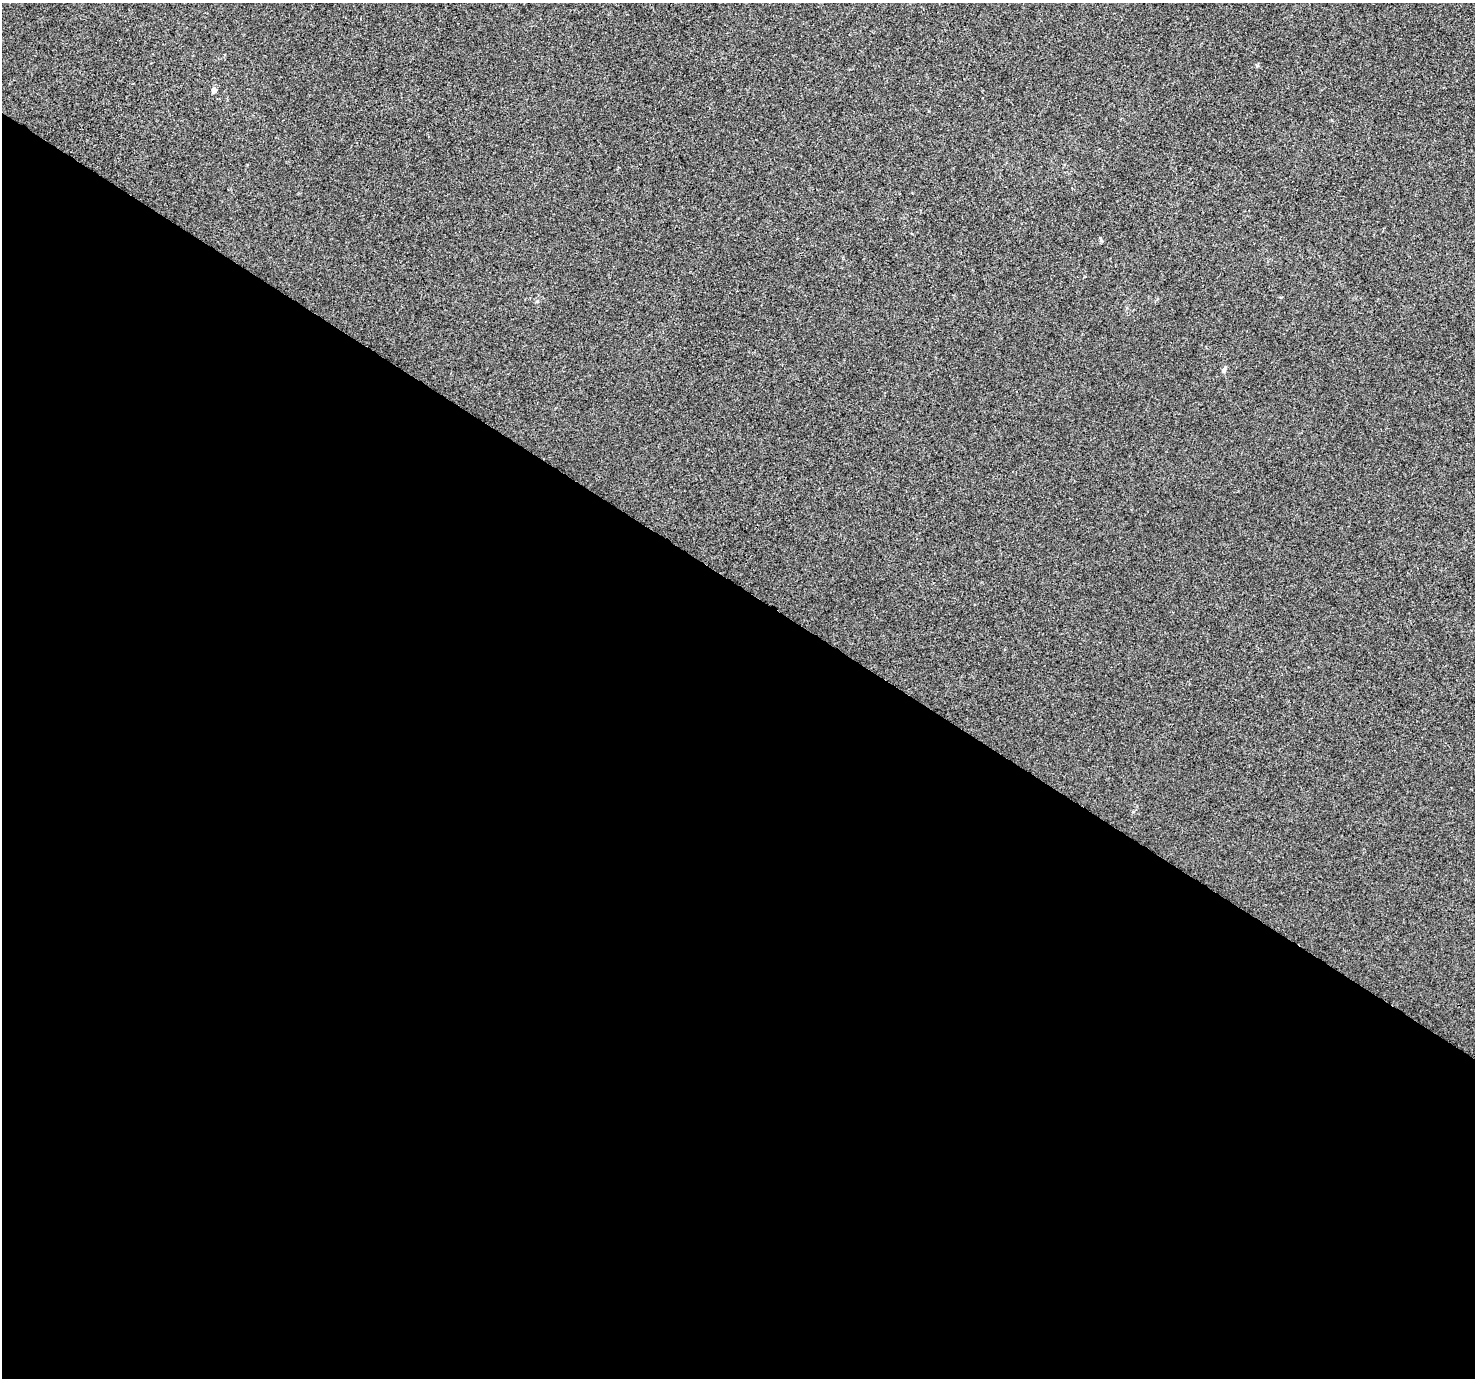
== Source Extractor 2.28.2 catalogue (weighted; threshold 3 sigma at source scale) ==
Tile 14 of 4 x 4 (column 2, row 4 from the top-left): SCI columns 1516-2988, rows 299-1674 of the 5971 x 6036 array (HDU 1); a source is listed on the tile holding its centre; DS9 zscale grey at full resolution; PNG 1477 x 1380 px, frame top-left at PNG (2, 3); no overlay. Shown black and unused: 58% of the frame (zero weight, under 3 of 4 exposures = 5% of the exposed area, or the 3 px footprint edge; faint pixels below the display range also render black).
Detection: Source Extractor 2.28.2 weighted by HDU 2 'WHT'; one run over the whole footprint, this tile lists its part. Background 1.83e-04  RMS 0.0044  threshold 0.0197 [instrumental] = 3 sigma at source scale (4.5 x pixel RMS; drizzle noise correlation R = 1.50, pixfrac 1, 0.0396/0.0396 arcsec/px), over >= 5 px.
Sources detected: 4; all 4 listed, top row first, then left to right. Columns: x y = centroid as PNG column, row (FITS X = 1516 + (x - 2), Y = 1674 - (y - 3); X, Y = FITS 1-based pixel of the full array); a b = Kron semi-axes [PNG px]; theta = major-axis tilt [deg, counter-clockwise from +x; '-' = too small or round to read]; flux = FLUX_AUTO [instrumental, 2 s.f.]
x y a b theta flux
1257 66 5 4 - 0.54
214 90 8 6 70 1.3
1101 240 6 4 -72 0.51
1223 370 7 6 - 0.95